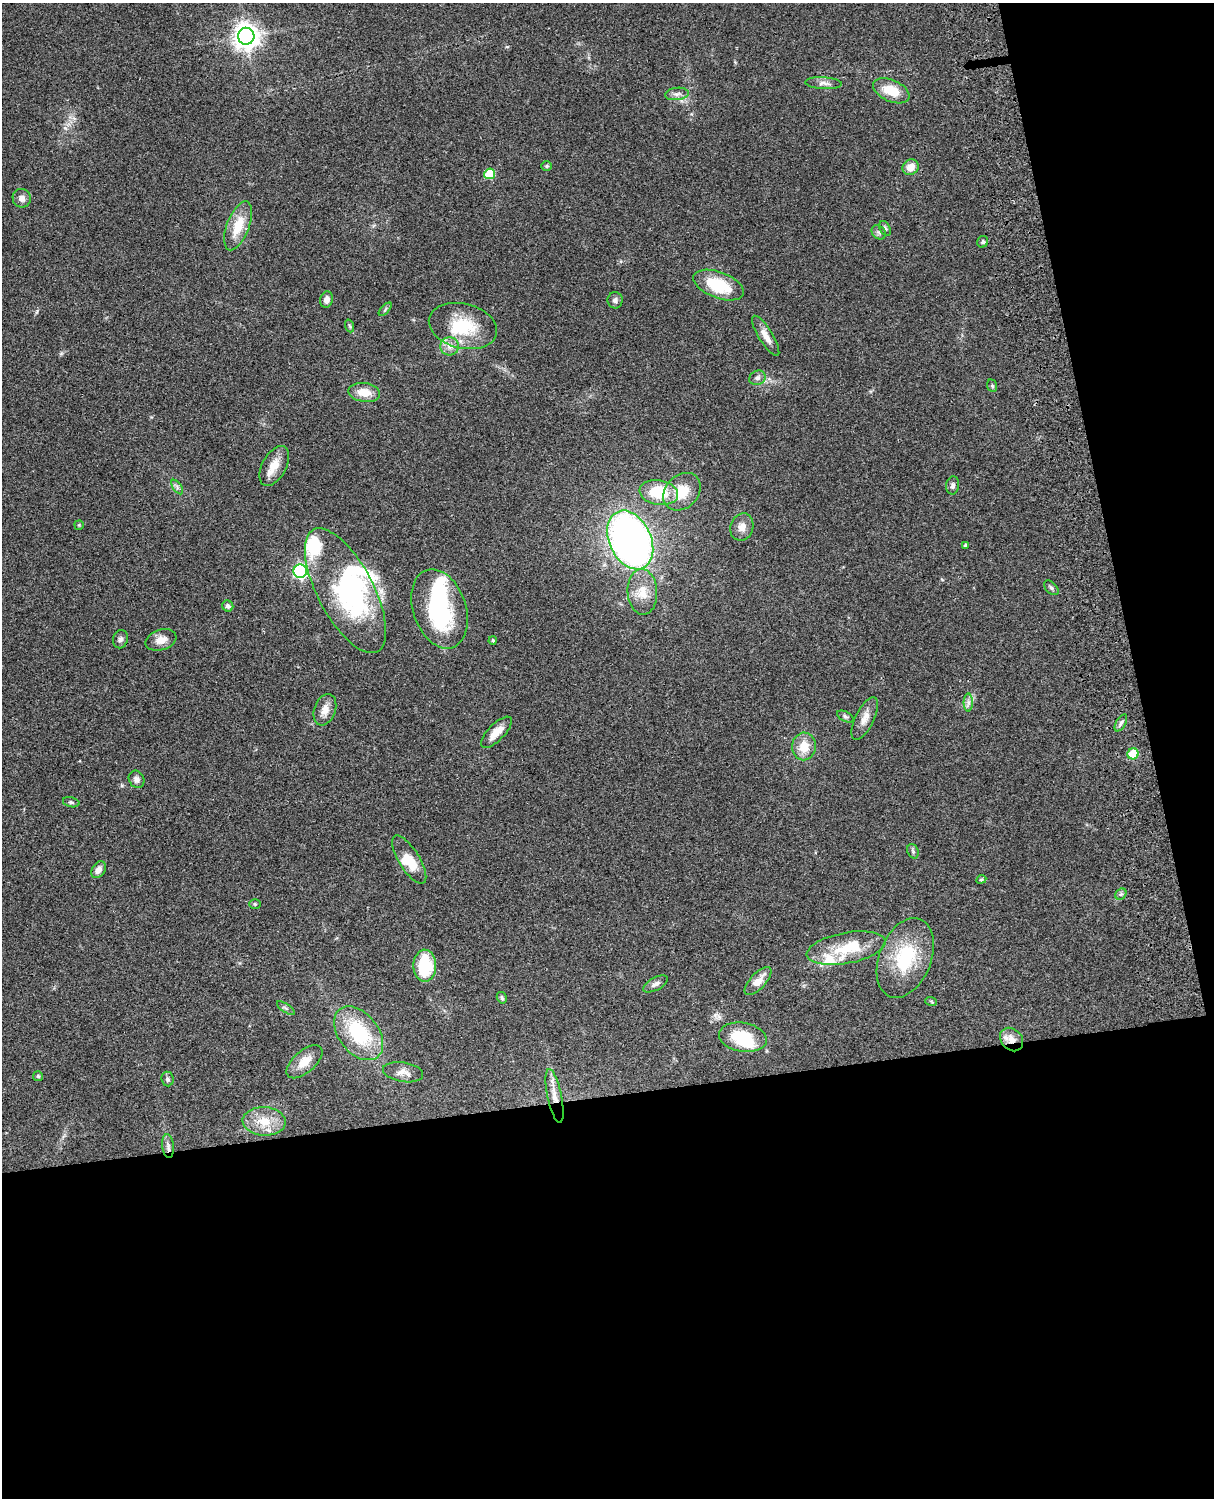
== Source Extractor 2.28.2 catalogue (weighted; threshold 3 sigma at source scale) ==
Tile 12 of 4 x 3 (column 4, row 3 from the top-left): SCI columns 3759-4970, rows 277-1772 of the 5089 x 4927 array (HDU 1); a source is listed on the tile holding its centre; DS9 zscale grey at full resolution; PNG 1216 x 1500 px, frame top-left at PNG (2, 3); each listed source drawn as its Kron ellipse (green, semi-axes under 4 px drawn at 4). Shown black and unused: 33% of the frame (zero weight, under 3 of 4 exposures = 6% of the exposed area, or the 3 px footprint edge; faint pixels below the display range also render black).
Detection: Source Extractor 2.28.2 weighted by HDU 2 'WHT'; one run over the whole footprint, this tile lists its part. Background 0.0759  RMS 0.0057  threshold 0.0257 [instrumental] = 3 sigma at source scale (4.5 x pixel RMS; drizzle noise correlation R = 1.50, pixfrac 1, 0.05/0.05 arcsec/px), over >= 5 px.
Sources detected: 86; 7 inside a brighter object's white glare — neither listed nor drawn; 4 inside a brighter listed object's ellipse — not listed separately; the other 75 listed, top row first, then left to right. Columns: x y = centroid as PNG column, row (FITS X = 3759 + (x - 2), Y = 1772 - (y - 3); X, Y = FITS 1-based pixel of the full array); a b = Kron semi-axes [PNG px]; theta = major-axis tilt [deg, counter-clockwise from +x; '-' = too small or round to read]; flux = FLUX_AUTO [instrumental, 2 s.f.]
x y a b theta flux
246 36 8 8 - 600
824 83 18 6 -3 2.9
891 91 19 10 -24 13
677 94 12 6 6 2.4
547 166 5 5 - 0.77
910 167 8 7 - 5.9
490 174 5 5 - 24
22 198 9 9 - 2.8
238 226 26 11 69 14
885 228 8 5 -63 1.1
879 232 8 6 -44 1.5
983 242 6 5 - 1
719 285 26 13 -21 24
326 300 8 6 74 3.2
615 300 8 7 - 1.9
385 309 8 3 46 0.79
350 326 6 4 -70 0.81
463 326 35 22 -14 26
766 336 23 7 -58 5
450 346 9 9 - 3.7
757 378 8 7 - 1.9
992 386 6 5 - 0.92
364 392 16 9 -9 8.3
274 466 22 12 62 8.1
953 485 9 6 81 1.9
177 487 8 4 -54 1.3
682 492 21 16 46 14
659 493 19 12 -9 25
79 525 4 4 - 0.59
742 527 14 11 71 4.6
630 540 31 21 -65 310
966 545 3 3 - 0.98
300 571 7 7 - 120
1051 588 9 5 -45 1.3
345 591 69 28 -62 84
642 592 23 15 -87 11
228 606 6 5 - 1.7
440 609 41 26 -71 50
120 639 9 7 72 1.8
161 640 16 10 18 5.5
493 640 4 4 - 0.92
968 703 9 4 90 2
325 710 16 10 70 5.4
845 716 9 5 -27 1.3
865 718 23 9 64 5.6
1121 723 9 5 60 1.5
496 732 20 8 46 6.7
804 746 14 12 88 9.7
1133 754 5 5 - 23
136 779 9 7 -60 2.5
71 802 8 5 -14 1.1
913 851 7 5 -70 1.1
409 860 27 10 -58 12
99 870 9 6 57 3.6
981 879 5 4 - 0.67
1121 894 6 5 - 1.1
255 904 6 5 - 0.86
846 948 40 15 10 21
905 958 42 26 68 36
425 966 16 11 89 32
758 981 18 7 46 6.8
656 984 14 6 29 2.6
502 998 6 4 -61 1
931 1001 6 3 -20 0.65
286 1008 10 4 -34 1.2
359 1033 30 20 -52 40
743 1037 24 14 -9 23
1012 1039 13 10 -47 6.3
304 1062 22 11 41 7.7
403 1072 20 9 -9 4.5
38 1076 5 5 - 0.83
167 1079 7 6 - 1.3
555 1096 27 7 -78 7.4
264 1121 21 14 -3 12
168 1146 12 5 -85 2.3
Overlapping masked pixels (flux is a lower limit): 2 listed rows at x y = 1012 1039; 555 1096
Unlisted compact peaks at least as high as the median listed source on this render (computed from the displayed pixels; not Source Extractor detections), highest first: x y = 37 311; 65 128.